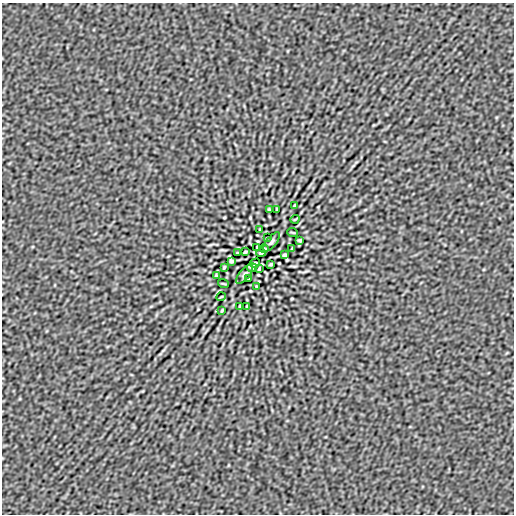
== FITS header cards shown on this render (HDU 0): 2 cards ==
NAXIS1  =                  512
NAXIS2  =                  512

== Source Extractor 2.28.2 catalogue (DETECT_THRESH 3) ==
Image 512 x 512 px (HDU 0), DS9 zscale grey, 1 PNG px = 1 image px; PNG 516 x 516 px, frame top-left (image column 1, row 512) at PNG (2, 3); each listed source drawn as its Kron ellipse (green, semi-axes under 4 px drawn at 4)
Background -2.61e-07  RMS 1.4e-05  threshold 4.14e-05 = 3 sigma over >= 5 px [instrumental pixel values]
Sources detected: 31; all 31 listed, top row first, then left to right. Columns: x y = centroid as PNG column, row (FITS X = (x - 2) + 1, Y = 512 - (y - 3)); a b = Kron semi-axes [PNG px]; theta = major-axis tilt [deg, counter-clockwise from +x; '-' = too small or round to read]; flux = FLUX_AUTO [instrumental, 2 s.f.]
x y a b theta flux
294 206 4 2 - 9.0e-04
269 210 3 2 - 9.5e-04
277 210 4 2 - 9.0e-04
295 219 4 3 - 6.9e-04
260 230 3 2 - 6.9e-04
293 232 6 2 -21 7.5e-04
267 238 3 2 - 5.8e-04
300 240 4 3 - 1.1e-03
271 242 12 5 51 2.3e-03
257 247 4 3 - 1.1e-03
264 249 5 3 - 9.6e-04
292 249 4 2 - 1.0e-03
245 252 3 3 - 1.1e-03
237 253 3 2 - 6.2e-04
261 253 5 3 - 1.1e-03
285 255 4 3 - 1.5e-03
231 261 4 3 - 1.5e-03
255 263 5 3 - 9.6e-04
271 264 3 3 - 1.1e-03
224 267 4 2 - 9.9e-04
252 267 5 2 - 9.1e-04
259 269 4 3 - 1.1e-03
245 274 12 5 51 2.3e-03
216 276 4 3 - 1.1e-03
249 278 3 2 - 5.8e-04
223 284 5 2 - 7.5e-04
256 286 3 2 - 6.9e-04
221 297 4 3 - 6.9e-04
239 306 4 2 - 9.0e-04
247 306 3 2 - 9.5e-04
222 310 4 2 - 9.0e-04